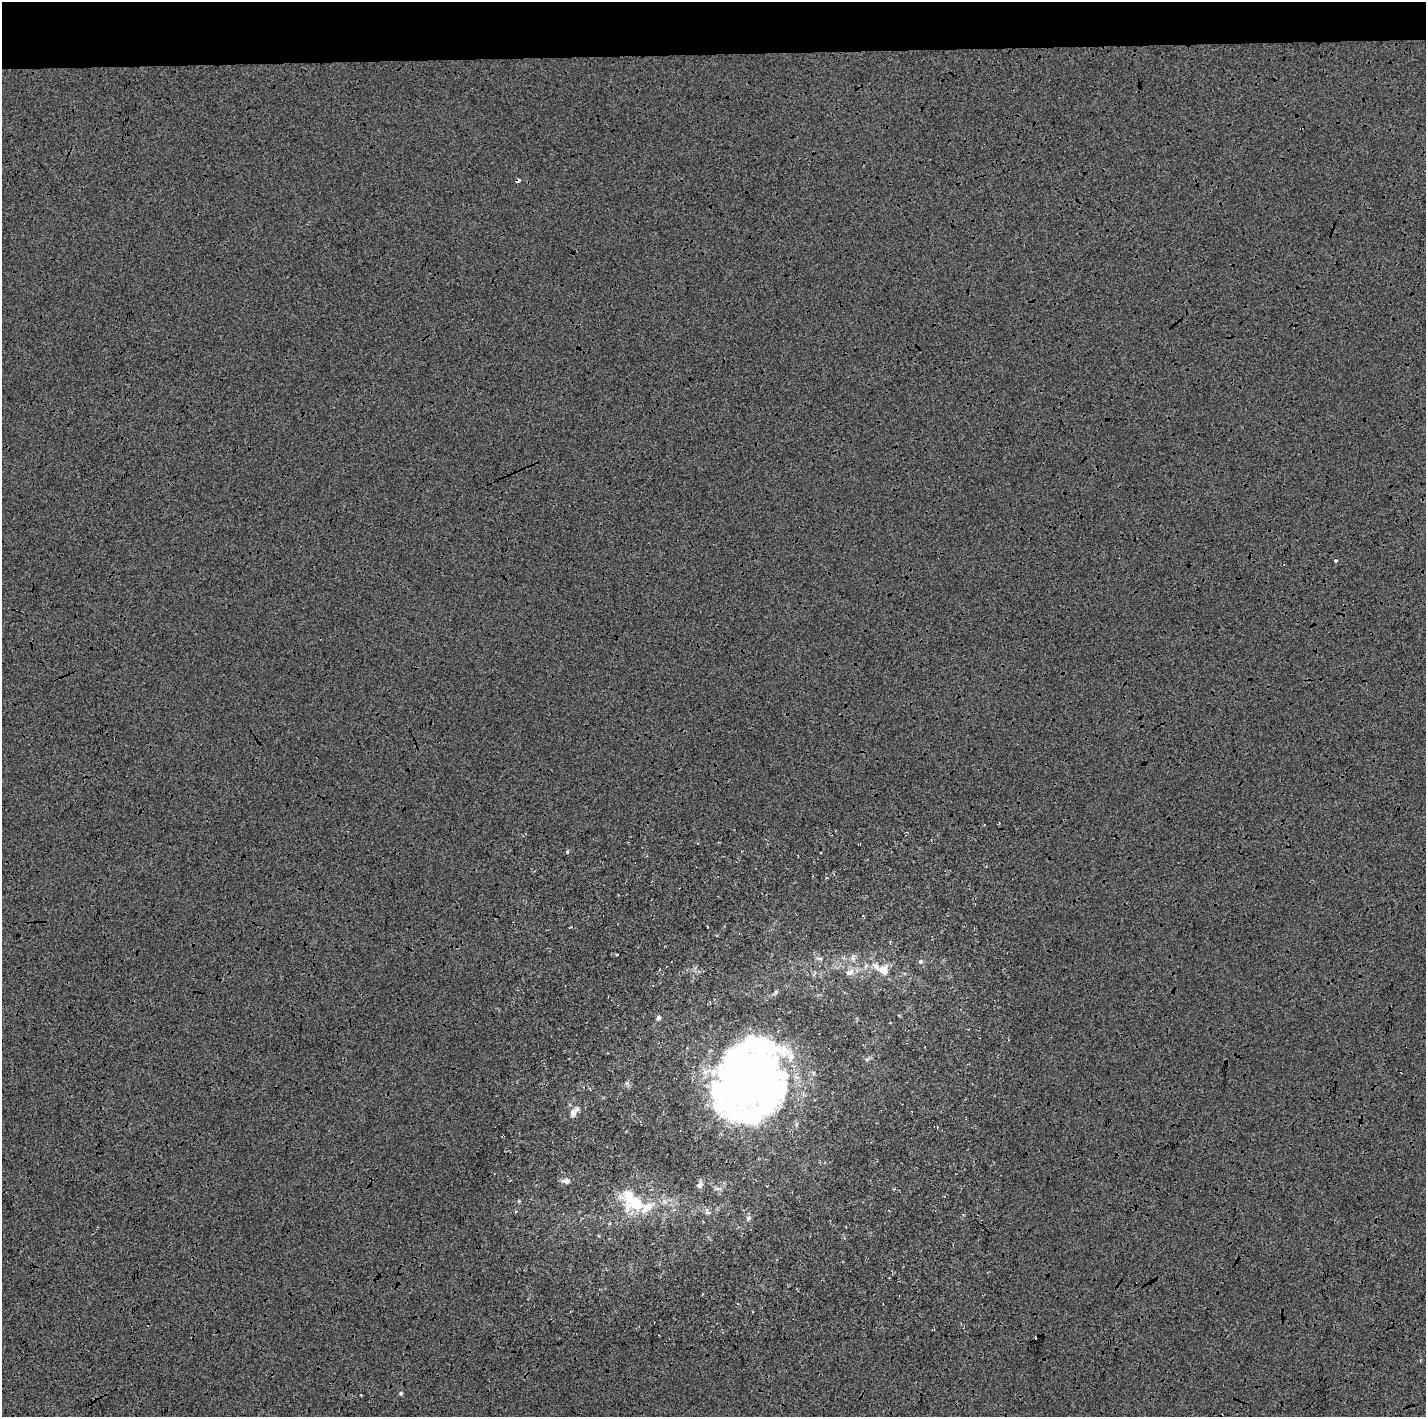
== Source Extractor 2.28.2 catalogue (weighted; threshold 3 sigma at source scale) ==
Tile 2 of 3 x 3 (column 2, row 1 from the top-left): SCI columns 1437-2860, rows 2977-4391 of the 4284 x 4538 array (HDU 1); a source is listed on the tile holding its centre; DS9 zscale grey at full resolution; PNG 1428 x 1419 px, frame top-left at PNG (2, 2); no overlay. Shown black and unused: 5% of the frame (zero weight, under 3 of 4 exposures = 2% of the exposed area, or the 3 px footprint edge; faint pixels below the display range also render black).
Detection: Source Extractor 2.28.2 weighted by HDU 2 'WHT'; one run over the whole footprint, this tile lists its part. Background -0.00124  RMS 0.0065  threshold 0.0293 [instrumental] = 3 sigma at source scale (4.5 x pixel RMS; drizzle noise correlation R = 1.50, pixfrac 1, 0.0396/0.0396 arcsec/px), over >= 5 px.
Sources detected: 24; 1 inside a brighter object's white glare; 4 cosmic-ray / hot-pixel residue — not listed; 3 inside a brighter listed object's ellipse — not listed separately; the other 16 listed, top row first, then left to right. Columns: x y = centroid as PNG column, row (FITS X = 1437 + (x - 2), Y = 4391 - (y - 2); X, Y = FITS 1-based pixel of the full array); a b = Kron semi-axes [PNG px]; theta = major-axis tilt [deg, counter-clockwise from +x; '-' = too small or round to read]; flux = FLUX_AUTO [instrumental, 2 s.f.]
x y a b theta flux
567 852 4 3 - 0.86
920 962 6 6 - 1.3
883 970 14 10 -35 7.5
849 972 11 7 23 3.3
658 1018 5 5 - 1.3
791 1057 10 9 - 4.6
752 1080 26 21 -28 1400
573 1113 11 9 76 3.4
746 1115 91 24 -28 100
566 1181 10 7 0 2.2
700 1185 9 6 60 2.1
637 1204 36 22 9 28
708 1212 11 4 0 1.6
748 1218 7 6 - 1.7
401 1393 5 4 - 0.9
361 1395 2 2 - 0.41